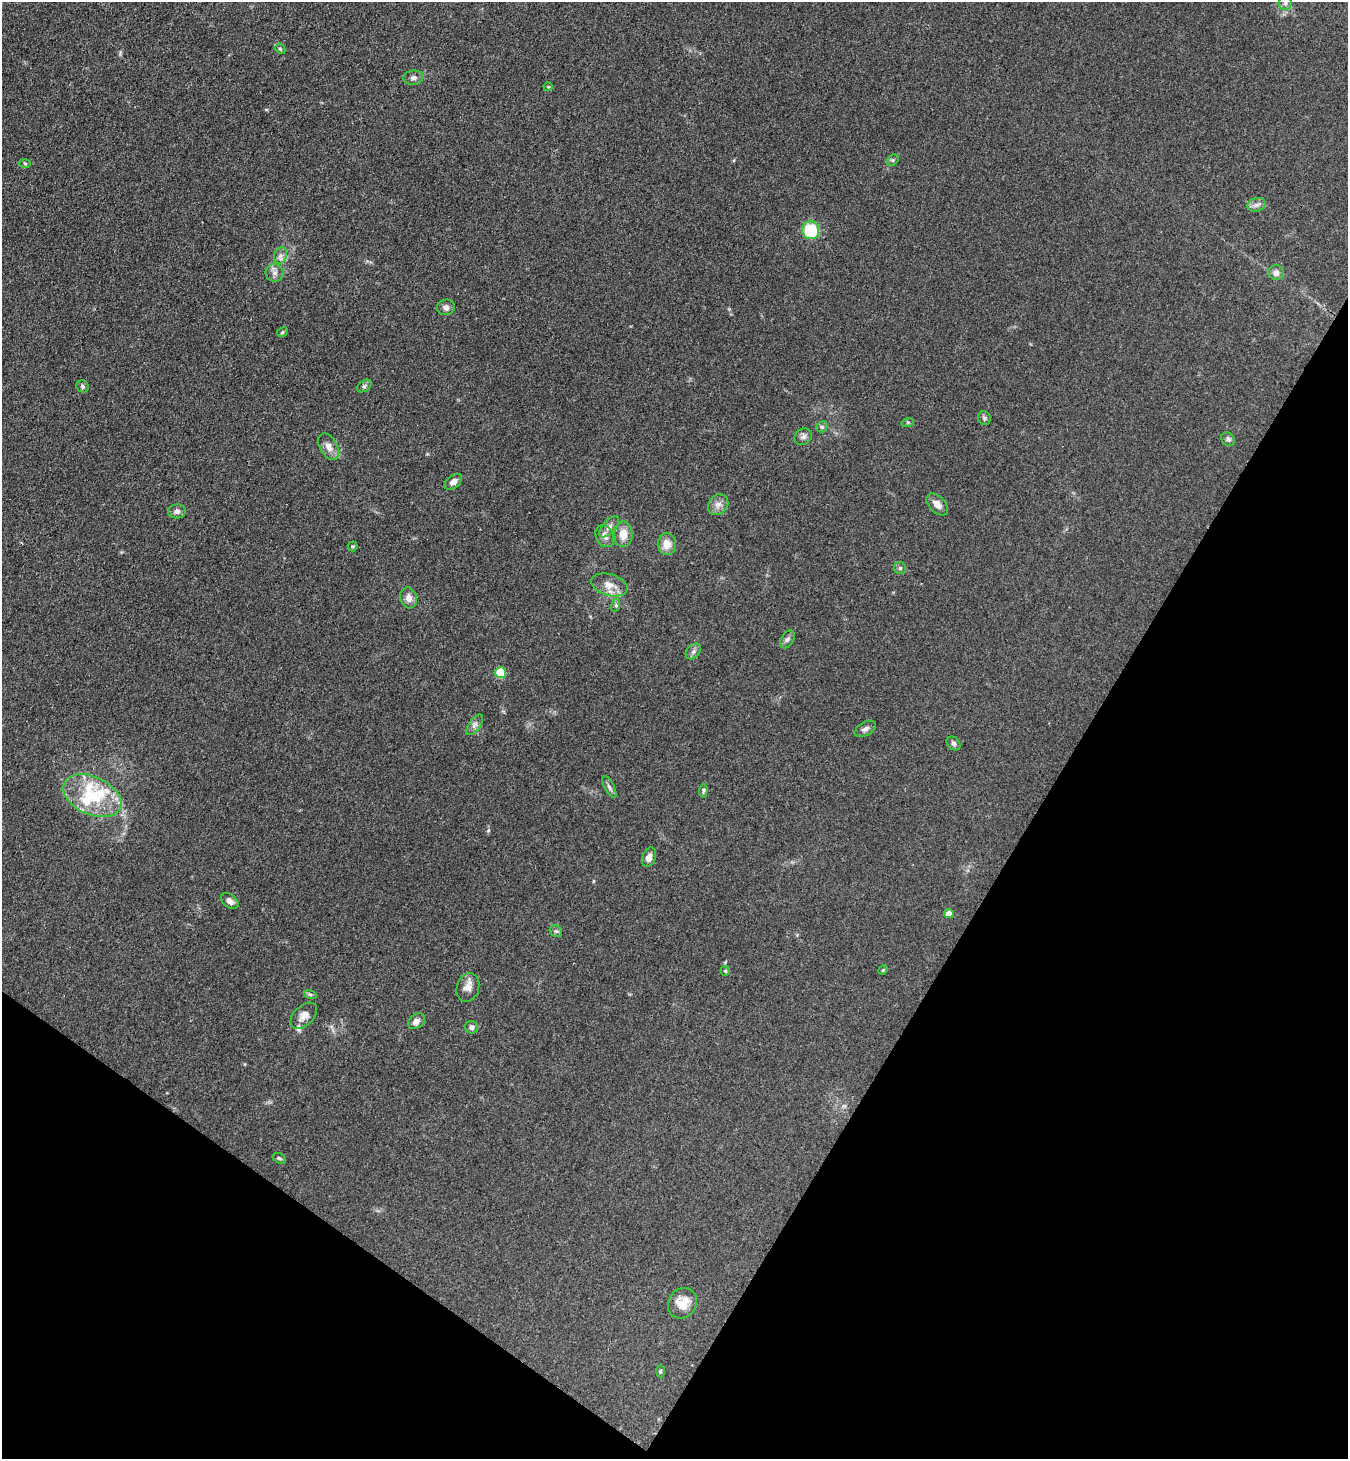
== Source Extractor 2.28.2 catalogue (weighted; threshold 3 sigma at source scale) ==
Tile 15 of 4 x 4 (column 3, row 4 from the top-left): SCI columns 2893-4238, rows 36-1492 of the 5924 x 5902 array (HDU 1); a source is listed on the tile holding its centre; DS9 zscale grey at full resolution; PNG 1350 x 1461 px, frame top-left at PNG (2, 2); each listed source drawn as its Kron ellipse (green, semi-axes under 4 px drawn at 4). Shown black and unused: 29% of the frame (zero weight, under 3 of 4 exposures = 5% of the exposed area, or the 3 px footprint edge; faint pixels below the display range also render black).
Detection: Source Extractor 2.28.2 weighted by HDU 2 'WHT'; one run over the whole footprint, this tile lists its part. Background 0.18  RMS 0.0084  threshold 0.038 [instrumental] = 3 sigma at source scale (4.5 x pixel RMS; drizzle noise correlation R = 1.50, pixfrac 1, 0.05/0.05 arcsec/px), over >= 5 px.
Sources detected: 63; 6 inside a brighter listed object's ellipse — not listed separately; the other 57 listed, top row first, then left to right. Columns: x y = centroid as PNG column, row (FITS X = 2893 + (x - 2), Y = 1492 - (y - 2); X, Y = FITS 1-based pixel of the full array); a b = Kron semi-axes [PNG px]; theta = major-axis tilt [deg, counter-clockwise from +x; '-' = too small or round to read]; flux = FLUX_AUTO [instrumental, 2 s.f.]
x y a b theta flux
1285 3 6 6 - 2.6
280 49 5 4 - 1.1
413 78 10 7 7 3.3
548 87 4 4 - 0.87
893 160 6 5 - 1.3
25 163 6 3 -2 0.97
1256 205 9 6 16 3.4
811 230 9 8 - 41
280 256 8 6 71 3.2
275 273 9 9 - 4.1
1276 273 7 7 - 4.4
446 307 9 8 - 3.4
282 332 6 4 25 1.2
82 386 6 5 - 1.9
364 386 8 5 36 1.8
984 418 7 6 - 1.8
908 422 6 4 18 1.2
822 427 6 5 - 1.4
803 437 9 7 36 3.1
1228 439 7 6 - 1.9
329 447 14 9 -59 6.8
453 482 10 6 39 5.1
937 504 13 8 -46 6.1
718 505 11 9 48 5.4
177 511 9 7 4 3.8
609 527 13 6 48 4
623 534 12 9 90 11
605 536 11 8 -61 5.1
667 544 11 9 -87 9.2
353 546 5 5 - 1.2
900 568 6 6 - 1.6
609 585 18 10 -16 10
408 598 10 8 -73 5.8
616 605 6 4 73 1.4
787 639 10 6 57 2.8
693 651 9 6 49 2.7
501 673 5 5 - 32
475 725 12 6 55 3.4
865 729 12 6 30 3.4
954 743 8 6 -44 2.1
609 787 12 5 -62 2.4
703 791 7 4 87 1.4
92 796 31 19 -24 41
649 857 10 6 70 5.8
230 901 10 6 -38 4.6
949 913 5 4 - 7.1
556 931 6 5 - 1.8
883 970 5 4 - 0.98
725 971 5 4 - 0.97
468 988 15 11 72 7
310 994 6 4 -18 1.4
304 1016 16 9 43 6.3
416 1021 9 7 37 4
471 1027 7 6 - 2.7
279 1158 7 4 -30 1.3
682 1303 16 13 55 16
660 1371 6 4 88 1.2